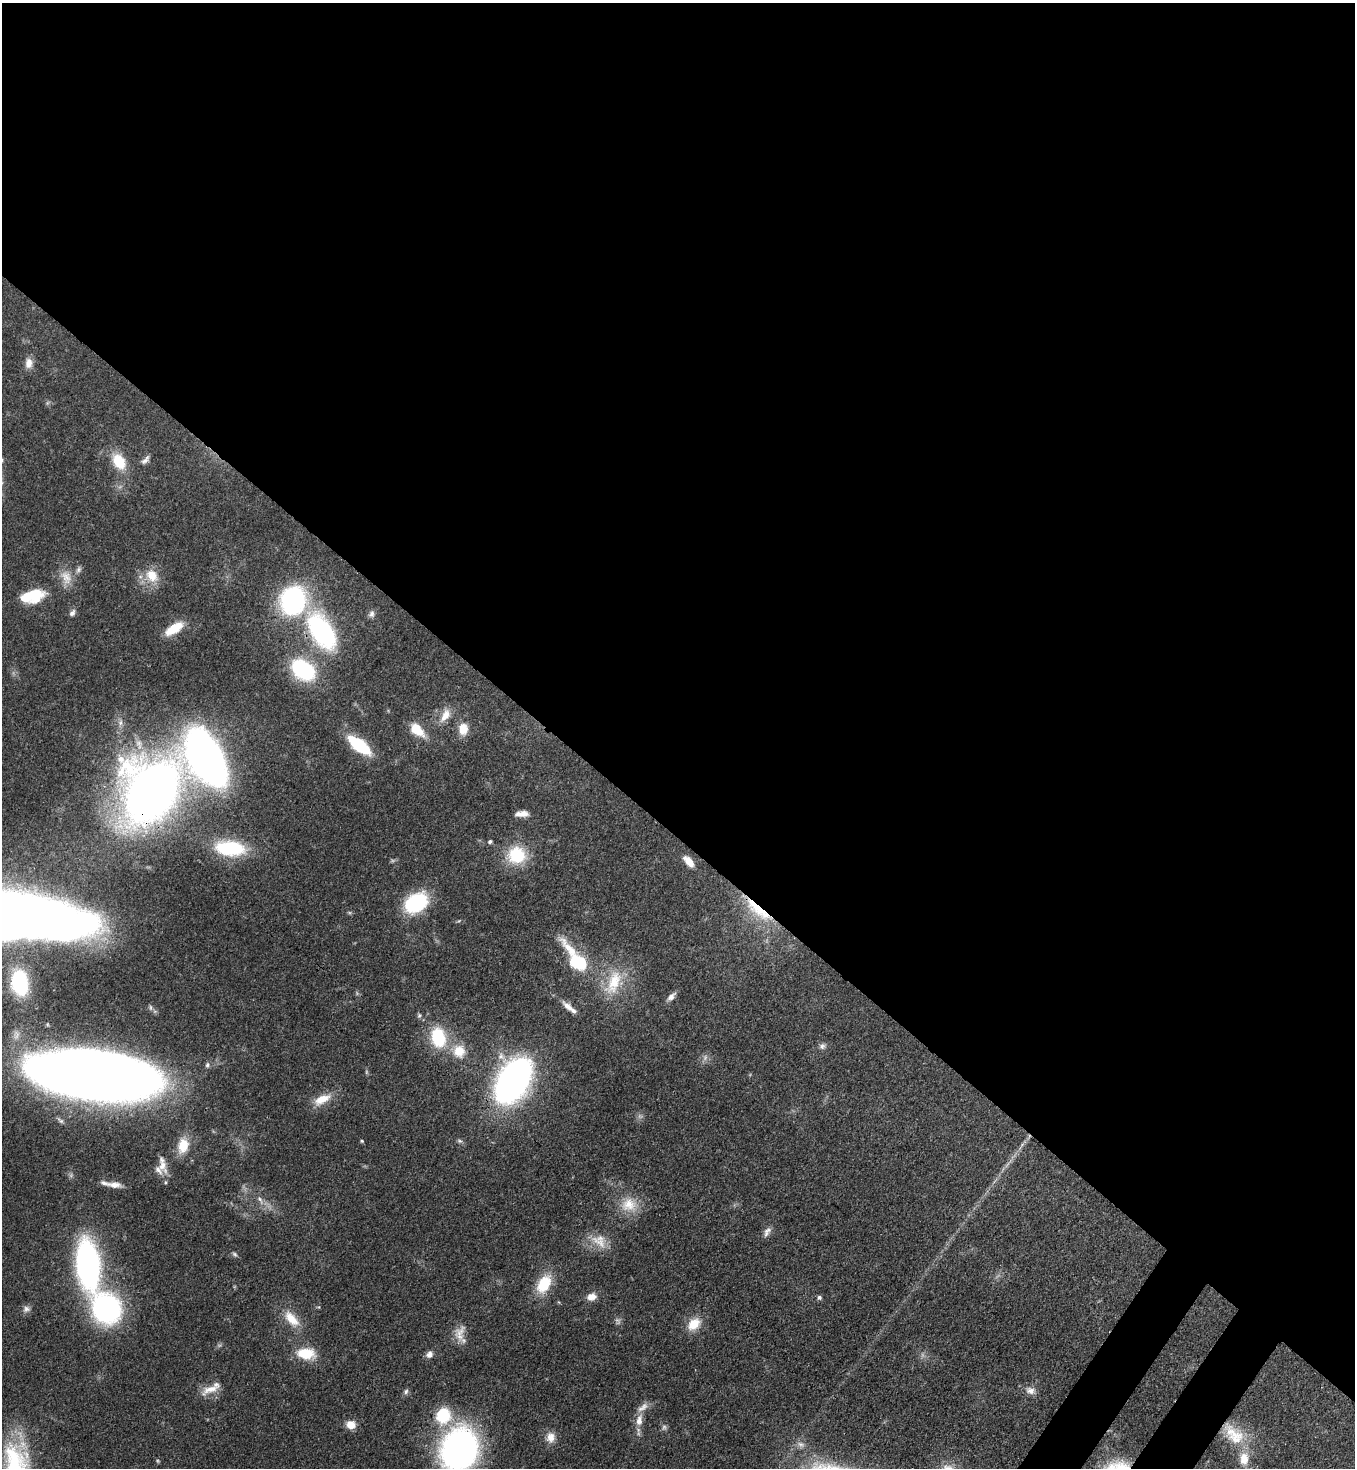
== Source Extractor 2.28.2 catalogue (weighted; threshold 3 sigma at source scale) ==
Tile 3 of 4 x 4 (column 3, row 1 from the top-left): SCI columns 2938-4290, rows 4461-5926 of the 6007 x 5986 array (HDU 1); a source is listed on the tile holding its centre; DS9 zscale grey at full resolution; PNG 1357 x 1470 px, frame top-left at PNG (2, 3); no overlay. Shown black and unused: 58% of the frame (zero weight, under 3 of 4 exposures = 7% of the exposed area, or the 3 px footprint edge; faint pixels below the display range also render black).
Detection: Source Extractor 2.28.2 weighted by HDU 2 'WHT'; one run over the whole footprint, this tile lists its part. Background 0.0969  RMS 0.004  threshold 0.0181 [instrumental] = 3 sigma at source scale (4.5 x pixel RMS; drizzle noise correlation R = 1.50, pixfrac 1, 0.05/0.05 arcsec/px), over >= 5 px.
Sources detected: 89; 8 too faint to see at this stretch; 1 inside a brighter object's white glare — not listed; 8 inside a brighter listed object's ellipse — not listed separately; the other 72 listed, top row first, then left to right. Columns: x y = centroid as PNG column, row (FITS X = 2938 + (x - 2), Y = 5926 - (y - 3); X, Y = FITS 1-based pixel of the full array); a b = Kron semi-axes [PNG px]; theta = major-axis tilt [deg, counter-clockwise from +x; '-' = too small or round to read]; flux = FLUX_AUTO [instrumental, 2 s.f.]
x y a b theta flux
29 363 13 9 86 3.4
47 403 7 4 71 0.64
145 460 13 6 47 1.8
119 461 22 15 -60 11
152 576 19 15 -55 8.8
66 577 22 15 -66 6.5
35 593 27 14 26 12
293 600 25 21 70 69
72 613 9 6 52 1.4
372 614 9 8 - 1.6
174 628 21 9 33 10
322 631 50 26 -58 55
303 670 24 16 -35 40
445 715 20 10 60 5.3
120 723 9 6 89 1.5
417 729 16 9 -43 11
463 729 14 11 89 6.2
359 745 18 8 -37 41
206 758 38 22 -64 270
152 791 40 32 63 520
523 814 12 8 3 2.7
490 841 6 5 - 0.78
230 848 32 16 -6 30
517 855 23 21 7 18
689 861 14 7 -49 4.8
416 903 24 17 33 33
757 910 47 13 -41 18
576 959 50 17 -53 28
614 982 40 19 70 17
20 983 22 15 -82 35
671 997 13 6 46 2.2
568 1006 18 8 -43 3.4
419 1015 7 5 69 0.75
438 1037 25 18 -79 21
822 1046 9 8 - 1.4
459 1051 18 16 -71 8.9
207 1065 8 6 78 1
94 1074 96 35 -8 760
513 1080 38 23 61 170
322 1099 25 11 27 7
60 1120 12 5 -43 1.2
362 1141 4 4 - 0.51
459 1141 7 5 -20 0.88
183 1145 20 13 79 8.4
162 1165 22 11 -71 4.9
114 1185 19 7 -4 3.6
260 1200 14 6 -62 2.3
629 1205 23 20 0 10
767 1232 15 7 62 2.2
600 1243 32 11 -32 6.8
235 1254 7 5 -41 0.85
88 1265 36 16 -84 140
544 1284 23 14 60 14
591 1297 11 8 12 3.7
819 1297 5 5 - 1.1
106 1308 35 30 -61 69
26 1309 10 9 - 1.9
291 1319 26 12 -47 8.1
694 1324 19 13 40 7.7
460 1333 25 12 76 5.2
306 1353 24 14 -6 11
429 1354 9 8 - 2
211 1389 28 9 22 5.6
1030 1390 13 9 -16 2.8
406 1391 8 6 53 1.1
443 1415 16 14 66 20
639 1420 17 9 80 4.6
351 1425 8 7 - 6
1234 1434 37 20 -45 17
551 1437 15 12 82 4.3
801 1444 12 8 -17 2.3
459 1450 30 24 65 190
Overlapping masked pixels (flux is a lower limit): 4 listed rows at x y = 322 631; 152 791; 757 910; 94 1074
Isophote crosses this tile's border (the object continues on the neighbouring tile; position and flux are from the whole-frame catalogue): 1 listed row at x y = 459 1450